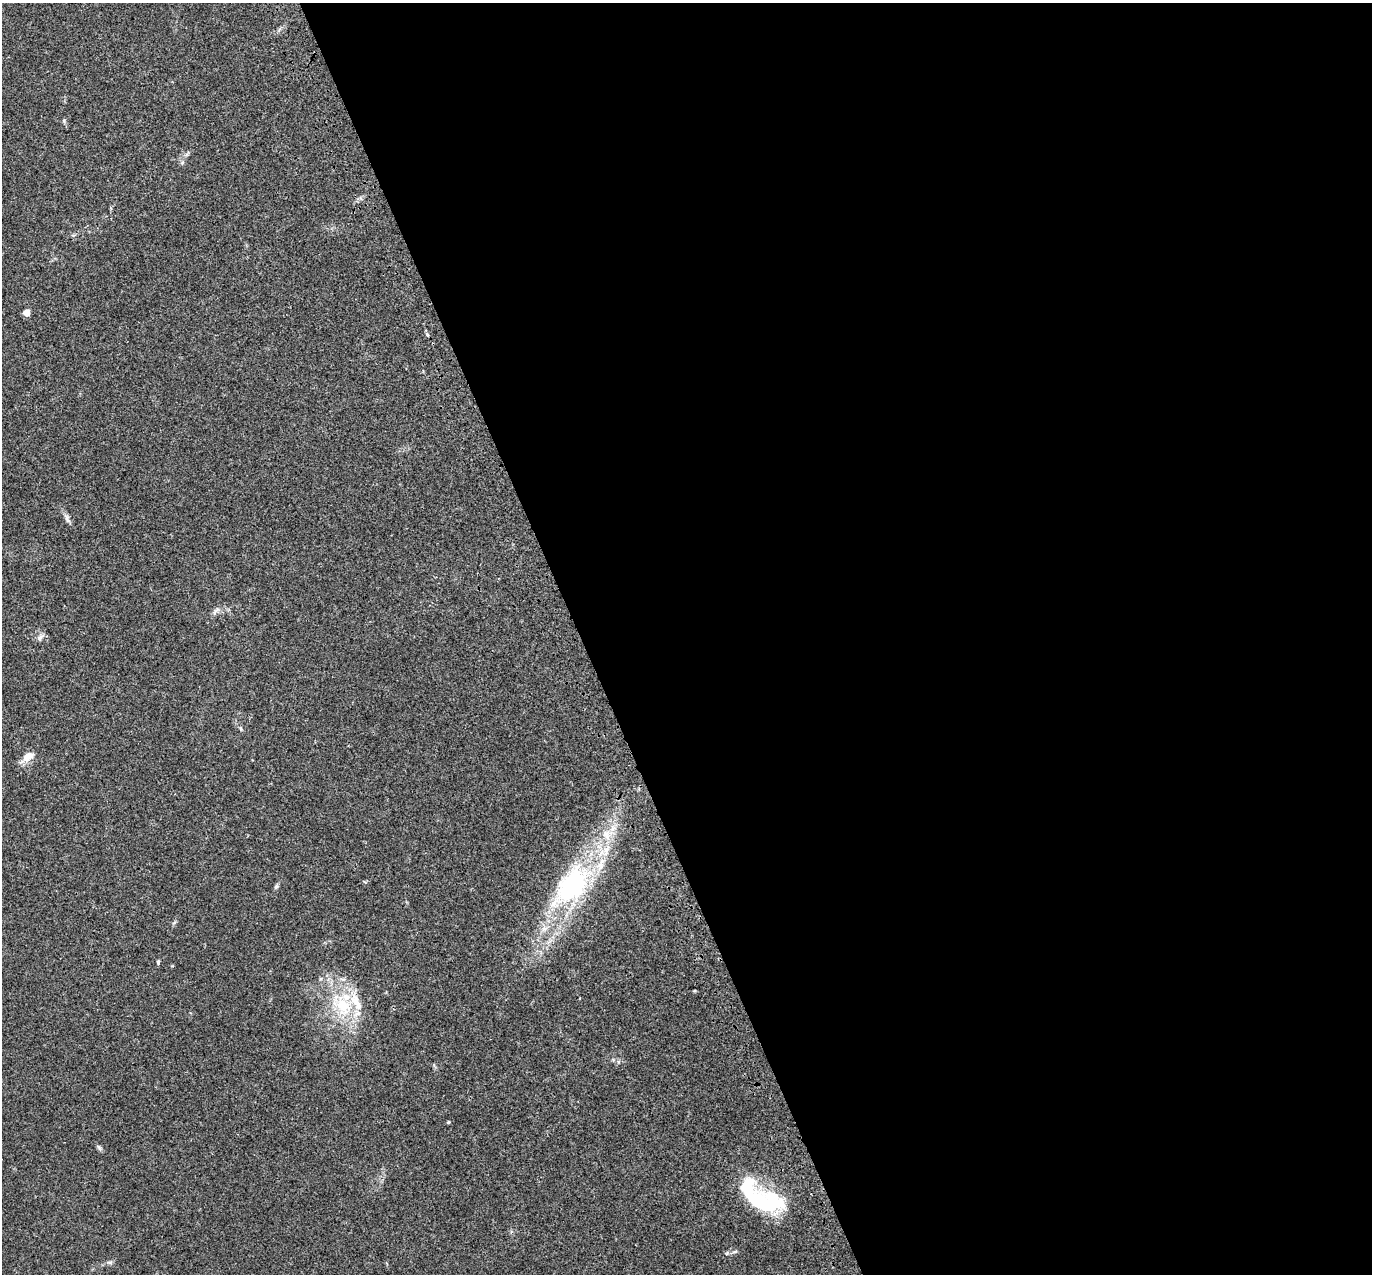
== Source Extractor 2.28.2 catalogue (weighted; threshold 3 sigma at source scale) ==
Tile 8 of 4 x 4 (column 4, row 2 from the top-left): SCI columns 4223-5592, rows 2760-4031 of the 5708 x 5573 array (HDU 1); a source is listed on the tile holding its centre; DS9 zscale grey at full resolution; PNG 1374 x 1276 px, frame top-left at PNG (2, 3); no overlay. Shown black and unused: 58% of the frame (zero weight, under 3 of 4 exposures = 9% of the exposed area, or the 3 px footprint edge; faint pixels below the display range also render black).
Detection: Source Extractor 2.28.2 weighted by HDU 2 'WHT'; one run over the whole footprint, this tile lists its part. Background 0.0407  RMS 0.0036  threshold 0.0164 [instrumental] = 3 sigma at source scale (4.5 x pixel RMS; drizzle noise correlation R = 1.50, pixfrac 1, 0.0396/0.0396 arcsec/px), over >= 5 px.
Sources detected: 21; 1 inside a brighter object's white glare — not listed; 5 inside a brighter listed object's ellipse — not listed separately; the other 15 listed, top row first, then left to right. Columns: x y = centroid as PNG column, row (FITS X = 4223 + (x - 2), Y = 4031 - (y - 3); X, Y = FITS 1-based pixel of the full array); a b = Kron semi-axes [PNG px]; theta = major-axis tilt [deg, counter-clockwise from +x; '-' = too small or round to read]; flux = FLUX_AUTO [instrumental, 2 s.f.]
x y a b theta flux
26 313 5 5 - 4.1
67 519 14 5 -65 1.2
216 610 13 3 45 0.9
40 637 10 6 44 1.2
241 729 6 4 -71 0.43
28 757 17 10 38 3.6
607 834 18 15 67 7.1
276 886 7 5 60 0.6
572 886 51 28 51 54
158 962 6 4 90 0.5
343 1006 30 21 -48 17
448 1122 5 3 - 0.3
99 1147 8 4 -45 0.7
766 1205 43 18 -30 21
735 1251 6 4 3 0.53
Unlisted compact peaks at least as high as the median listed source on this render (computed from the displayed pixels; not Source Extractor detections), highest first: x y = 64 121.